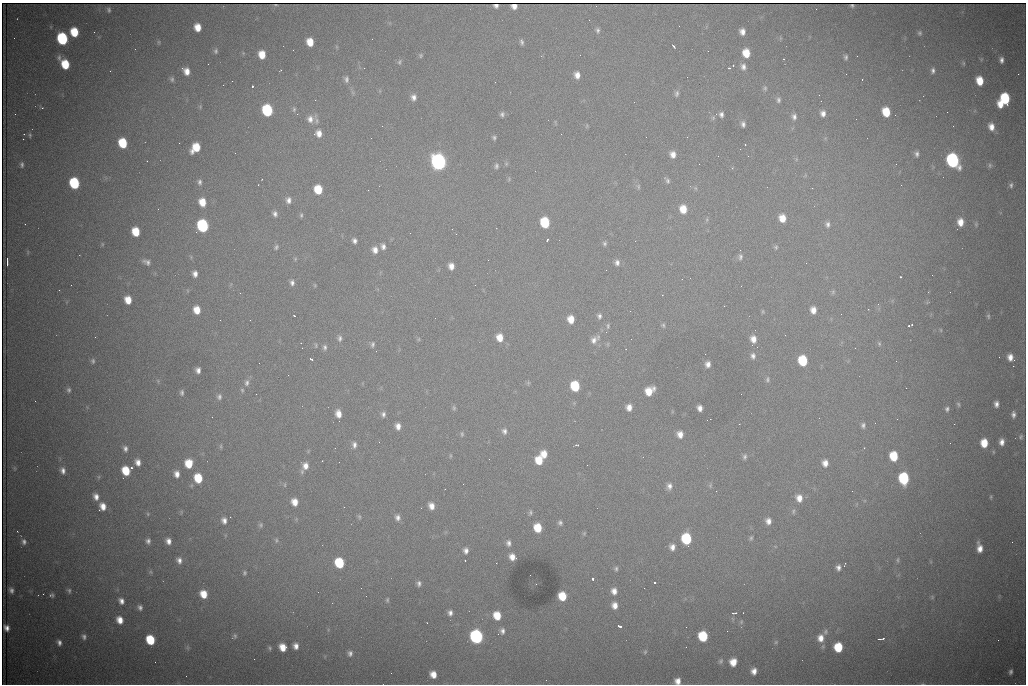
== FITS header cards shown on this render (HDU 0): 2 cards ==
NAXIS1  =                 1024 /fastest changing axis
NAXIS2  =                  682 /next to fastest changing axis

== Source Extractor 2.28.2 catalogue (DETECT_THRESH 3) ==
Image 1024 x 682 px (HDU 0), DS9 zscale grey, 1 PNG px = 1 image px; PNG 1028 x 686 px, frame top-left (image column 1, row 682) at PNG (2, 3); no overlay
Background 3080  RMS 35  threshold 106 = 3 sigma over >= 5 px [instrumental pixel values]
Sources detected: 329; all 329 listed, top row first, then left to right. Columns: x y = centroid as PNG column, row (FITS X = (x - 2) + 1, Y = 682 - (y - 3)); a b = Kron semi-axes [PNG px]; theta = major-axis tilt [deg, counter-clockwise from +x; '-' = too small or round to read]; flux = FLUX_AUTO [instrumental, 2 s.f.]
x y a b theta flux
496 6 5 4 - 4.7e+03
514 6 5 5 - 1.2e+04
852 6 4 2 - 4.0e+03
109 10 4 3 - 4.6e+03
198 27 7 6 - 3.2e+04
598 30 8 5 -85 6.3e+03
74 32 7 6 - 6.9e+04
94 32 2 2 - 1.2e+03
742 32 6 5 - 1.5e+04
920 33 6 5 - 4.5e+03
14 38 2 2 - 1.2e+03
62 39 8 7 - 2.5e+05
372 39 2 2 - 9.5e+02
159 42 6 4 -90 3.0e+03
310 42 7 6 - 3.7e+04
522 42 6 4 -72 5.9e+03
674 46 4 2 - 3.9e+03
216 51 7 5 90 5.0e+03
746 53 7 6 - 4.3e+04
262 54 7 6 - 3.9e+04
421 56 6 6 - 3.8e+03
857 56 2 2 - 2.0e+03
846 57 5 4 - 5.3e+03
784 59 2 2 - 2.0e+03
1001 60 6 4 -87 9.0e+03
399 62 7 5 62 4.8e+03
963 63 5 5 - 3.4e+03
65 64 9 6 -55 7.6e+04
208 64 2 2 - 2.9e+03
743 67 8 6 -81 1.1e+04
729 68 3 3 - 3.0e+03
186 71 8 6 -60 2.2e+04
933 71 7 5 85 7.2e+03
1018 74 2 2 - 1.4e+04
577 75 7 6 - 1.7e+04
172 79 8 5 -73 5.7e+03
346 79 8 5 -83 7.3e+03
862 79 3 2 - 5.6e+03
980 81 8 6 -77 4.5e+04
252 86 3 3 - 8.9e+04
765 88 6 5 - 4.2e+03
677 93 9 6 82 6.7e+03
414 97 8 6 -88 1.2e+04
1005 98 9 8 - 1.4e+05
315 100 2 2 - 1.1e+03
778 100 7 5 82 6.0e+03
821 101 2 2 - 1.3e+03
634 102 2 2 - 9.6e+02
1001 104 7 4 89 2.3e+04
200 107 5 5 - 3.2e+03
42 108 3 3 - 3.0e+03
294 109 7 5 76 4.4e+03
267 110 8 7 - 2.3e+05
886 112 8 6 -74 6.3e+04
947 112 2 2 - 2.9e+03
823 113 7 6 - 1.3e+04
15 114 2 2 - 9.3e+02
297 114 3 2 - 2.9e+03
502 114 7 6 - 6.1e+03
721 114 6 5 - 8.0e+03
794 117 8 6 -82 8.8e+03
713 118 7 5 70 4.4e+03
310 119 10 9 - 1.7e+04
317 121 10 6 -82 8.2e+03
743 124 6 4 -77 7.7e+03
382 126 3 2 - 1.9e+03
587 126 7 4 87 3.0e+03
991 127 9 7 -75 2.0e+04
319 133 8 8 - 1.9e+04
24 134 2 2 - 1.3e+03
30 135 6 4 -89 3.6e+03
494 138 5 4 - 4.5e+03
23 139 2 2 - 1.4e+03
123 143 8 6 -73 9.4e+04
179 143 2 2 - 4.0e+03
745 145 3 2 - 2.3e+03
196 148 9 7 51 5.8e+04
740 149 2 2 - 3.0e+03
235 153 2 2 - 1.3e+03
673 154 7 6 - 1.7e+04
917 154 7 5 -80 7.3e+03
953 160 9 7 -68 5.6e+05
438 162 8 7 - 1.2e+06
506 164 6 5 - 3.9e+03
22 165 7 5 -81 5.8e+03
990 165 7 5 -88 4.6e+03
496 166 8 5 -90 6.0e+03
732 168 4 4 - 2.9e+03
509 179 6 5 - 3.3e+03
667 181 10 6 -54 6.6e+03
200 182 7 6 - 7.0e+03
74 183 8 6 -75 1.8e+05
901 185 3 2 - 1.7e+03
1011 185 6 5 - 5.5e+03
638 186 8 5 -84 5.1e+03
695 188 6 4 -71 3.3e+03
812 188 3 2 - 3.3e+03
318 189 7 6 - 6.4e+04
368 190 2 2 - 8.8e+03
288 200 8 6 85 1.1e+04
202 202 8 6 -74 3.8e+04
683 209 8 7 - 3.9e+04
275 214 6 5 - 8.1e+03
301 215 6 4 90 3.9e+03
782 218 8 7 - 3.3e+04
707 219 6 4 73 3.4e+03
545 222 8 6 -77 1.3e+05
960 222 7 6 - 2.4e+04
25 224 2 2 - 1.3e+03
828 224 7 5 -89 8.0e+03
976 224 6 5 - 3.4e+03
203 226 8 7 - 3.4e+05
136 232 7 6 - 5.7e+04
547 240 3 2 - 3.1e+03
354 241 6 5 - 8.3e+03
605 243 6 5 - 5.0e+03
102 244 6 3 -90 2.7e+03
383 246 7 6 - 9.8e+03
276 247 7 5 62 4.5e+03
776 247 6 6 - 4.1e+03
375 250 8 7 - 1.6e+04
28 252 6 4 90 2.9e+03
740 257 10 6 81 8.2e+03
295 259 6 4 49 2.9e+03
488 260 2 2 - 2.1e+03
7 262 8 2 90 5.3e+03
147 262 11 6 -26 1.1e+04
617 263 7 6 - 9.7e+03
806 263 2 2 - 1.2e+03
451 266 6 5 - 1.6e+04
606 270 2 2 - 1.3e+03
195 274 7 6 - 1.3e+04
932 275 2 2 - 1.0e+03
900 277 3 3 - 6.2e+03
292 283 7 6 - 8.5e+03
71 285 2 2 - 7.0e+03
315 285 6 4 -88 2.5e+03
833 292 6 5 - 3.9e+03
950 292 2 2 - 1.0e+03
240 293 2 2 - 1.1e+03
128 300 7 6 - 3.7e+04
878 304 4 3 - 2.2e+03
197 310 7 6 - 3.4e+04
813 310 8 6 -79 1.9e+04
763 312 6 4 -84 2.8e+03
841 314 2 2 - 2.4e+03
294 316 3 2 - 2.4e+03
599 316 6 5 - 6.9e+03
988 316 7 4 -80 4.2e+03
571 319 7 6 - 3.0e+04
663 325 6 5 - 4.1e+03
912 325 3 2 - 2.7e+03
608 326 8 5 90 4.6e+03
909 326 3 3 - 2.1e+03
941 330 6 4 -88 2.4e+03
95 337 2 2 - 1.0e+03
500 337 8 7 - 3.0e+04
340 338 9 6 89 7.9e+03
419 339 6 4 89 2.8e+03
753 339 9 7 -74 2.0e+04
594 340 11 8 45 1.5e+04
301 343 2 2 - 1.6e+03
372 344 7 5 83 5.7e+03
879 344 6 5 - 3.6e+03
316 345 7 5 -89 3.8e+03
752 345 3 2 - 4.6e+03
325 347 8 6 90 6.7e+03
753 356 8 6 -83 9.0e+03
1010 357 8 6 -79 1.8e+04
311 359 4 3 - 5.4e+03
1014 360 2 2 - 2.6e+03
93 361 7 5 88 5.3e+03
803 361 8 6 -78 1.2e+05
259 363 3 2 - 1.6e+03
708 364 6 6 - 1.2e+04
1013 366 2 2 - 1.7e+04
198 370 6 5 - 1.1e+04
288 375 2 2 - 1.7e+03
767 379 8 5 80 5.5e+03
158 381 6 4 -72 2.9e+03
247 383 10 7 78 1.0e+04
528 383 6 5 - 3.7e+03
575 386 8 6 -76 1.1e+05
69 390 6 5 - 5.4e+03
242 390 6 5 - 3.8e+03
649 391 9 7 41 4.2e+04
182 393 7 5 90 5.8e+03
256 394 3 2 - 1.8e+03
219 397 8 6 83 7.0e+03
35 401 3 2 - 1.7e+03
958 404 6 4 -71 3.4e+03
996 404 6 4 -90 1.0e+04
629 407 7 6 - 1.8e+04
454 408 8 5 -81 4.5e+03
700 408 6 5 - 1.3e+04
947 409 6 5 - 5.3e+03
338 414 9 7 -78 2.3e+04
383 414 7 6 - 8.0e+03
1013 415 8 5 90 8.9e+03
897 419 2 2 - 1.0e+03
875 423 3 2 - 1.9e+03
954 424 2 2 - 9.3e+03
863 425 7 5 -85 6.7e+03
398 426 7 5 -81 1.6e+04
504 431 8 7 - 9.1e+03
462 434 7 5 83 4.1e+03
680 434 7 6 - 1.9e+04
1021 437 7 6 - 5.2e+03
1002 442 7 5 88 1.4e+04
984 443 7 6 - 4.5e+04
354 445 10 7 -82 1.1e+04
577 445 4 3 - 2.6e+03
221 446 7 4 -82 2.9e+03
125 448 7 6 - 8.3e+03
864 448 3 2 - 1.6e+03
544 454 8 6 -74 2.7e+04
450 456 5 3 - 2.4e+03
894 456 8 6 -85 7.6e+04
745 457 8 6 84 6.3e+03
539 460 7 6 - 5.0e+04
138 462 7 5 -76 1.6e+04
189 463 7 7 - 5.1e+04
825 463 7 6 - 1.7e+04
587 465 2 2 - 5.3e+03
305 466 10 9 - 2.2e+04
14 468 6 4 -89 3.2e+03
132 468 3 2 - 3.1e+03
63 471 8 6 -81 1.2e+04
126 471 7 6 - 6.6e+04
177 474 7 5 -82 1.6e+04
99 477 6 4 89 3.1e+03
198 478 8 6 -74 6.8e+04
904 478 8 7 - 1.9e+05
463 484 2 2 - 1.3e+03
285 485 7 3 83 3.1e+03
710 485 7 5 71 4.2e+03
669 486 9 7 84 1.2e+04
716 491 3 2 - 2.4e+03
852 491 2 2 - 1.5e+03
96 496 8 6 -73 1.5e+04
991 497 5 3 - 2.6e+03
799 498 9 8 - 2.2e+04
295 502 7 6 - 2.6e+04
103 506 8 7 - 2.5e+04
431 506 7 6 - 1.9e+04
344 507 2 2 - 4.3e+03
793 511 7 5 87 4.3e+03
530 512 6 5 - 4.8e+03
148 514 5 4 - 2.9e+03
359 517 6 5 - 4.0e+03
398 517 8 7 - 1.0e+04
224 520 10 7 -79 1.5e+04
768 521 7 6 - 1.4e+04
560 523 6 6 - 6.2e+03
261 525 7 6 - 5.3e+03
538 528 7 6 - 5.8e+04
17 531 3 2 - 2.2e+03
584 533 6 4 69 3.2e+03
751 538 6 4 75 3.9e+03
686 539 8 7 - 1.7e+05
276 540 6 5 - 4.2e+03
148 541 7 5 90 8.0e+03
168 541 7 6 - 1.5e+04
24 542 8 6 -77 9.1e+03
508 543 8 6 -84 9.7e+03
672 547 7 6 - 1.4e+04
979 548 9 5 -80 2.0e+04
466 551 7 6 - 1.1e+04
512 557 7 6 - 2.0e+04
179 560 9 7 -69 1.3e+04
898 560 8 5 90 5.0e+03
465 561 3 2 - 3.2e+03
339 563 7 6 - 1.2e+05
838 568 8 7 - 1.1e+04
616 569 6 5 - 5.1e+03
150 572 6 5 - 4.2e+03
244 573 6 5 - 4.6e+03
592 579 3 3 - 7.3e+03
419 583 7 6 - 7.9e+03
654 583 3 3 - 1.0e+05
536 584 2 2 - 1.3e+03
644 588 2 2 - 1.0e+03
11 590 7 6 - 8.6e+03
69 591 6 5 - 5.1e+03
614 591 8 7 - 1.7e+04
43 594 3 2 - 2.9e+03
204 594 8 7 - 4.1e+04
52 595 5 4 - 4.6e+03
562 596 7 6 - 5.8e+04
932 597 6 5 - 3.3e+03
387 600 6 4 81 3.6e+03
121 601 8 6 -63 1.3e+04
615 605 8 6 -81 1.9e+04
140 607 7 6 - 8.7e+03
450 613 7 6 - 1.0e+04
735 613 5 2 - 5.8e+03
497 616 8 7 - 5.0e+04
120 620 8 6 -65 2.5e+04
741 622 5 4 - 3.3e+03
619 626 4 3 - 5.9e+03
7 628 6 5 - 1.2e+04
502 631 8 6 -82 9.7e+03
825 632 8 6 68 6.3e+03
234 636 8 6 58 5.8e+03
476 636 8 7 - 5.6e+05
703 636 7 7 - 1.1e+05
84 637 7 5 -81 8.1e+03
820 638 10 8 -89 2.4e+04
881 639 8 3 10 6.8e+03
150 640 7 6 - 9.9e+04
998 640 2 2 - 1.2e+03
59 642 7 5 -65 9.4e+03
776 642 6 5 - 3.4e+03
296 646 6 5 - 1.4e+04
283 647 7 6 - 3.2e+04
686 647 2 2 - 1.1e+03
838 647 7 6 - 8.3e+04
187 648 8 3 -72 4.0e+03
269 648 6 4 -81 4.0e+03
645 652 6 5 - 4.0e+03
350 653 7 6 - 8.3e+03
254 659 2 2 - 5.4e+03
721 661 7 6 - 5.3e+03
733 662 7 7 - 3.0e+04
754 671 7 6 - 1.7e+04
1010 672 6 4 74 6.7e+03
433 674 6 6 - 2.4e+04
677 681 6 6 - 1.7e+04
923 684 5 3 - 2.3e+03
At the frame edge (FLAGS 8, measured only in part): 2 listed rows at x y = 677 681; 923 684

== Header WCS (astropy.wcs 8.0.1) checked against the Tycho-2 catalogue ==
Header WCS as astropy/WCSLIB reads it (CRVAL/CRPIX/CD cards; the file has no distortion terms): RA---TAN/DEC--TAN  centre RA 07:09:14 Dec +30:56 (107.31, +30.93 deg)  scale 1.43 arcsec/px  FOV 24.4' x 16.3'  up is -93 deg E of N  parity flipped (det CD > 0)
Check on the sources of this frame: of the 60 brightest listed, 5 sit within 2.1 arcsec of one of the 10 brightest Tycho-2 stars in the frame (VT <= 12.48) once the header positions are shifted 1.24 arcsec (0.86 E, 0.89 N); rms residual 1.22 arcsec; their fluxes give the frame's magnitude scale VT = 25.75 - 2.5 log10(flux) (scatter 0.26 mag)
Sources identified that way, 5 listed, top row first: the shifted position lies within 2.1 arcsec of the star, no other Tycho-2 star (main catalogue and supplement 1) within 4.2 arcsec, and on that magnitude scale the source's flux lands within +1.5 / -3 mag of the star's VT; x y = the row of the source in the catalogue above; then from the Tycho-2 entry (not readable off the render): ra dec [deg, ICRS J2000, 3 dp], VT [Tycho-2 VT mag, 2 dp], TYC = Tycho-2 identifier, HIP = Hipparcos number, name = IAU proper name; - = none
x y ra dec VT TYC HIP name
62 39 107.177 +30.749 11.91 2438-477-1 - -
953 160 107.215 +31.104 11.64 2438-821-1 - -
438 162 107.226 +30.900 10.76 2438-883-1 - -
74 183 107.244 +30.756 12.13 2438-718-1 - -
476 636 107.445 +30.924 11.38 2438-1056-1 - -